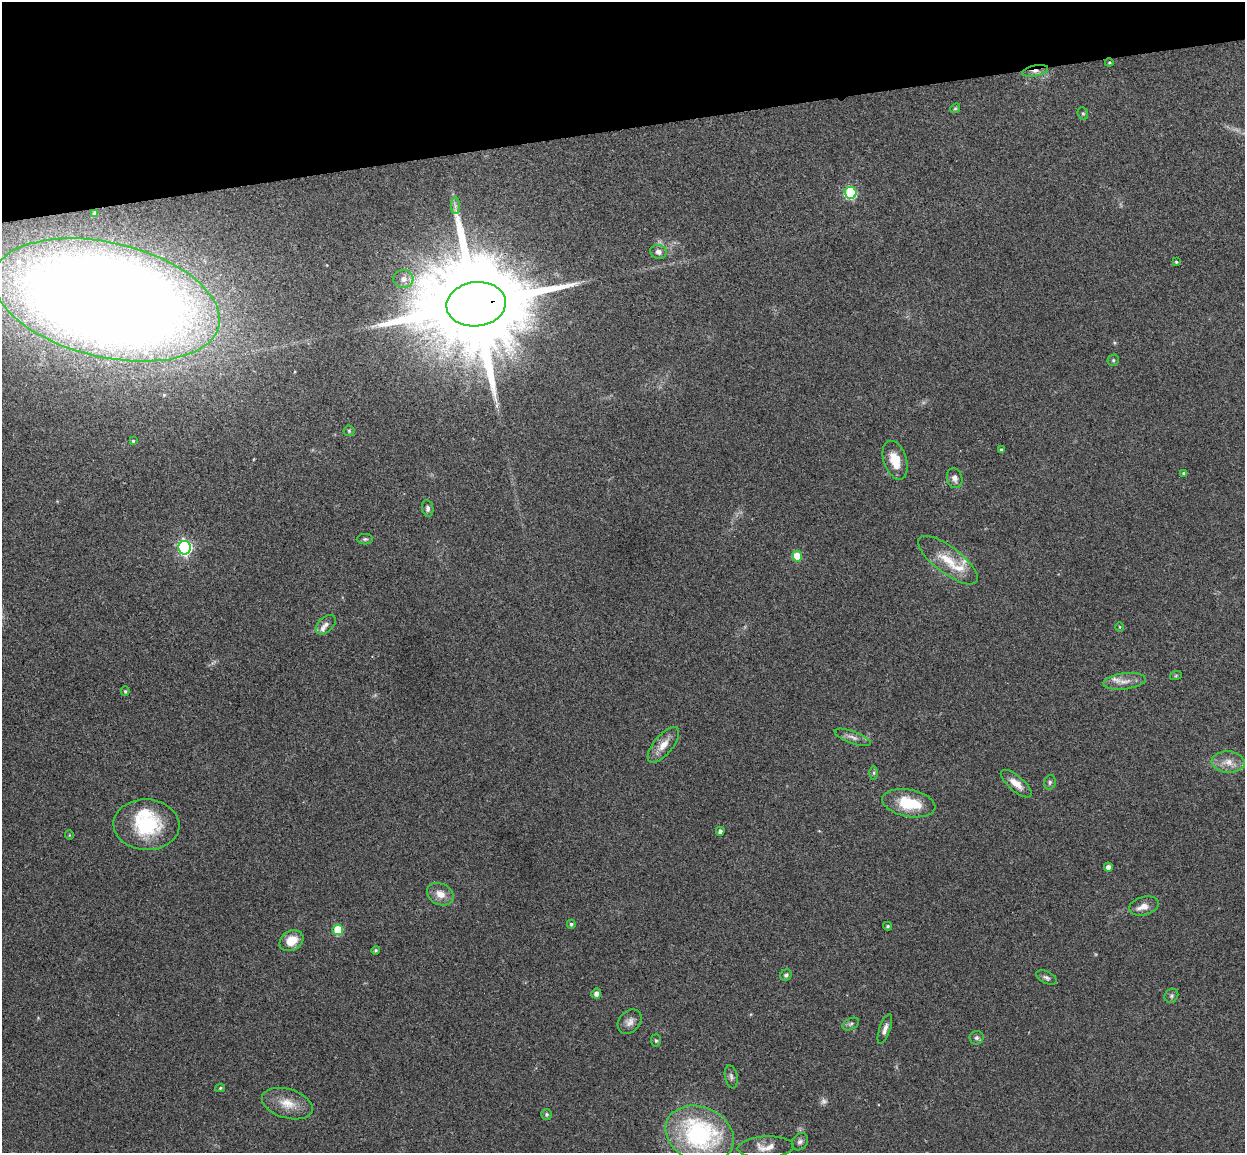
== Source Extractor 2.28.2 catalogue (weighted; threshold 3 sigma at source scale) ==
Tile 3 of 4 x 4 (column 3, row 1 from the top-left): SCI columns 2544-3786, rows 3608-4758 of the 5085 x 5029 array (HDU 1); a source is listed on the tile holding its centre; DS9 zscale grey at full resolution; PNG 1247 x 1155 px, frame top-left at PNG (2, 2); each listed source drawn as its Kron ellipse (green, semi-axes under 4 px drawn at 4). Shown black and unused: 11% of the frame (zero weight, under 3 of 4 exposures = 5% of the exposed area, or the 3 px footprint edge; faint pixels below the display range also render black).
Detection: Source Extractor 2.28.2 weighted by HDU 2 'WHT'; one run over the whole footprint, this tile lists its part. Background 0.0705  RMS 0.0076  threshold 0.0343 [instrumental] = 3 sigma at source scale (4.5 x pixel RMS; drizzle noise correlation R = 1.50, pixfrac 1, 0.05/0.05 arcsec/px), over >= 5 px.
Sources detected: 72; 2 too faint to see at this stretch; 1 inside a brighter object's white glare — neither listed nor drawn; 6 inside a brighter listed object's ellipse — not listed separately; the other 63 listed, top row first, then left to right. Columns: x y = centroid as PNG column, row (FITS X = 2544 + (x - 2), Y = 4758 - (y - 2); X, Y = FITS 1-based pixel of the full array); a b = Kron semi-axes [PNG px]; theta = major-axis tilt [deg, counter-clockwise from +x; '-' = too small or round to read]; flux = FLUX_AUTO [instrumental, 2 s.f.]
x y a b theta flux
1109 62 4 4 - 0.76
1035 71 13 5 11 3.9
955 108 5 4 - 0.96
1083 113 6 5 - 1.1
851 193 6 6 - 69
455 206 8 4 90 1.8
95 213 4 3 - 0.99
658 252 8 7 - 3.3
1176 262 4 4 - 0.86
403 279 10 9 - 5.9
107 300 115 57 -13 2000
476 304 30 22 6 26000
1113 360 6 5 - 1.2
349 431 5 5 - 1.1
133 441 4 4 - 1.1
1001 450 4 3 - 1.2
895 460 20 11 -72 14
1184 473 4 4 - 1.4
955 478 10 7 -74 3.8
428 508 8 5 -80 2.4
365 539 8 5 0 1.4
185 548 7 6 - 170
797 556 5 5 - 19
948 560 36 13 -37 20
326 625 12 7 44 3.3
1120 627 5 3 - 0.65
1176 675 6 4 20 0.86
1124 681 21 8 7 6.9
125 691 5 4 - 1.1
853 737 19 6 -20 4.2
663 745 21 9 50 9.2
1228 762 16 10 -4 8.4
874 773 6 4 89 1.2
1050 782 8 5 76 1.5
1016 784 19 7 -40 8.1
909 803 27 13 -11 30
146 825 33 25 -3 52
720 831 4 4 - 2.8
69 835 5 3 - 0.61
1108 867 4 4 - 4.4
440 894 14 10 -25 8
1144 906 15 9 15 6.5
571 924 4 4 - 1.4
888 926 4 4 - 0.91
338 930 5 5 - 32
291 941 12 10 32 12
376 950 4 4 - 0.99
786 975 6 5 - 1.6
1046 978 11 6 -28 2.3
596 993 5 5 - 3.4
1171 996 7 6 - 1.8
630 1022 13 10 48 4.8
851 1024 9 5 27 1.9
885 1029 16 5 71 3.7
976 1038 7 6 - 2.1
656 1041 6 5 - 1.2
731 1077 12 6 -78 2.5
220 1088 5 4 - 1
287 1104 26 14 -17 14
547 1114 5 5 - 1.4
700 1134 35 27 -24 120
800 1142 9 7 52 2.5
766 1147 28 10 2 9.2
Overlapping masked pixels (flux is a lower limit): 3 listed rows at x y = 1035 71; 107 300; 476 304
Isophote crosses this tile's border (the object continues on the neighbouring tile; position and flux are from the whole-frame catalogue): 1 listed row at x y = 107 300